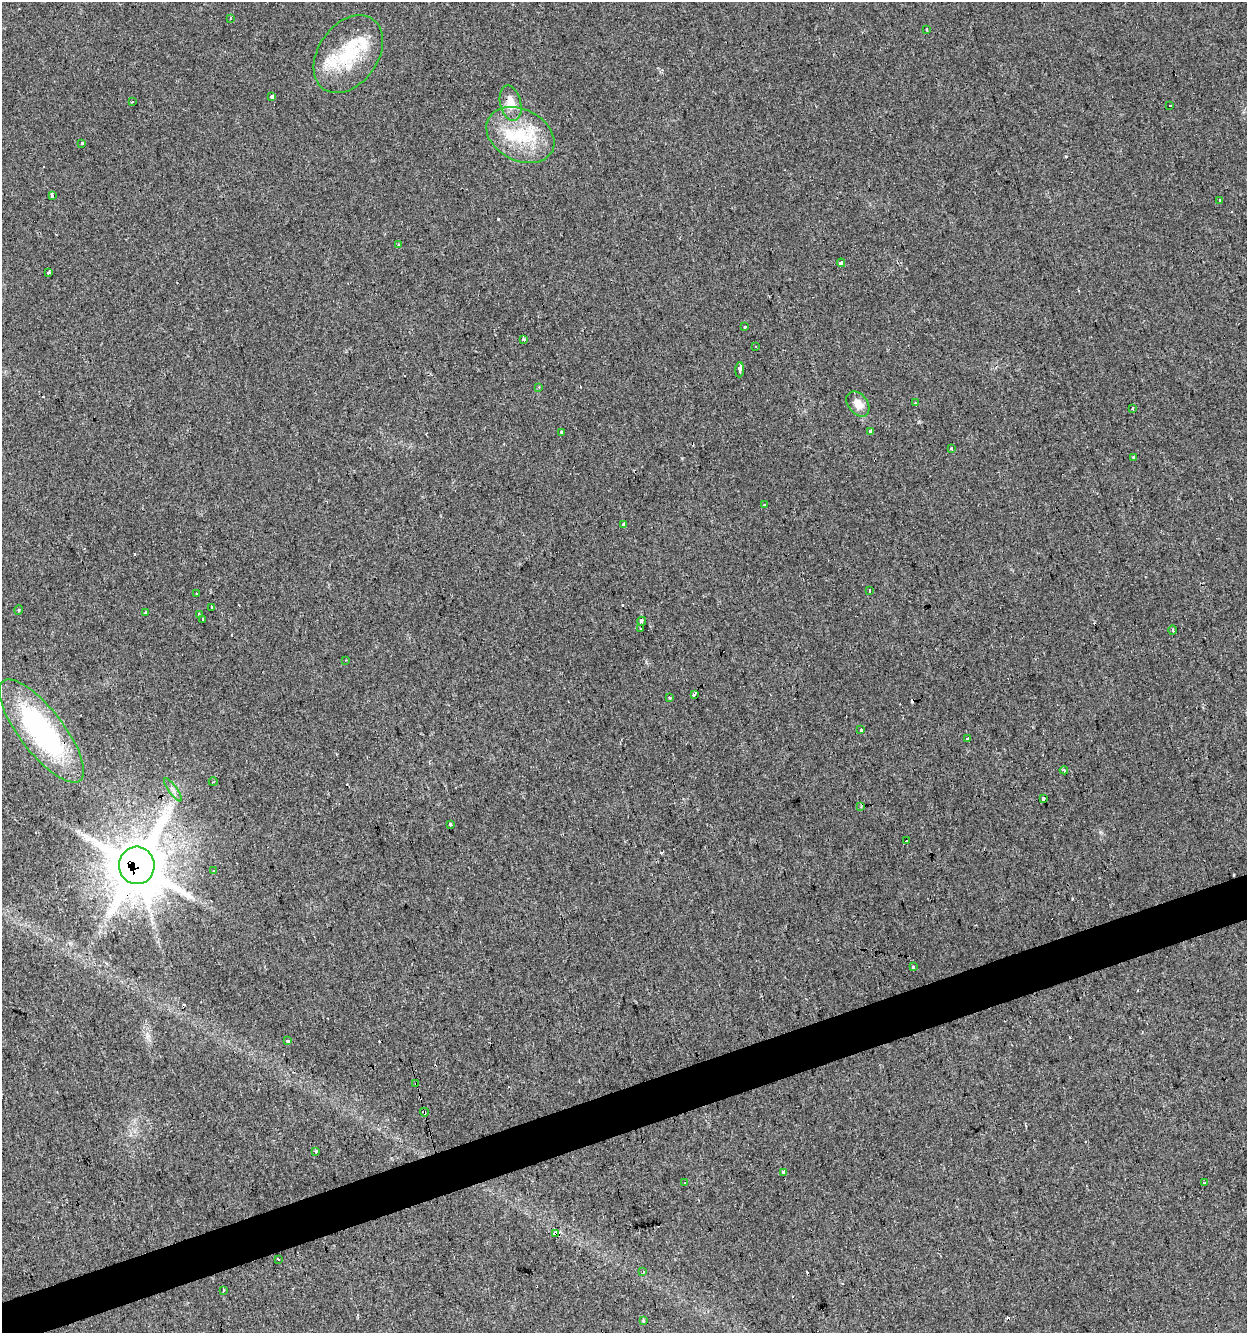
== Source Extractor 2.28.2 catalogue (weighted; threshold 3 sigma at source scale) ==
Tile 7 of 4 x 4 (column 3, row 2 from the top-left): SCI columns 2599-3843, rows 2665-3995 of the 5146 x 5327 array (HDU 1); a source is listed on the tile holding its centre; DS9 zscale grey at full resolution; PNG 1249 x 1335 px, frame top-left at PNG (2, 2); each listed source drawn as its Kron ellipse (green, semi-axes under 4 px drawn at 4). Shown black and unused: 3% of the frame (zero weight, under 2 of 3 exposures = <1% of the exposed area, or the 3 px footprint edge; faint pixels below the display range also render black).
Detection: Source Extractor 2.28.2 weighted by HDU 2 'WHT'; one run over the whole footprint, this tile lists its part. Background 0.029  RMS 0.0059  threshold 0.0263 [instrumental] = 3 sigma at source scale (4.5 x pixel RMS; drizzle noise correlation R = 1.50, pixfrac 1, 0.0396/0.0396 arcsec/px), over >= 5 px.
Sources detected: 94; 24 cosmic-ray / hot-pixel residue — neither listed nor drawn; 4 inside a brighter listed object's ellipse — not listed separately; the other 66 listed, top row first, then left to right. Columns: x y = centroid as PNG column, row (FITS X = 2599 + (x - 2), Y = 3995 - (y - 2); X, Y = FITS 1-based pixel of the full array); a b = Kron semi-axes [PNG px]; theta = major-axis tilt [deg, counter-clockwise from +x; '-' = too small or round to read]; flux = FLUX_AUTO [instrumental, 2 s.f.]
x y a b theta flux
231 18 3 2 - 0.54
927 30 3 2 - 0.88
348 54 43 29 55 35
272 97 4 3 - 23
132 102 3 2 - 0.66
511 103 18 10 -76 9
1170 106 3 3 - 4
520 135 36 25 -27 32
82 143 3 3 - 0.93
52 196 4 3 - 4
1219 200 3 3 - 1.1
399 245 3 3 - 1.2
841 263 4 3 - 3.4
49 272 3 2 - 0.62
745 327 3 3 - 2.5
524 339 4 4 - 1.3
755 346 3 2 - 0.98
740 370 7 3 87 9.3
539 387 3 3 - 0.64
915 403 3 3 - 4
858 404 14 9 -52 6.4
1133 409 3 3 - 2.1
562 432 3 3 - 3.8
871 432 4 3 - 30
952 448 3 3 - 2.3
1134 457 3 3 - 2.9
764 504 3 2 - 0.74
623 524 3 3 - 3.1
870 590 3 3 - 3.5
196 594 3 3 - 1.5
212 607 3 2 - 1
19 610 5 3 - 0.66
145 612 3 3 - 0.72
199 615 3 3 - 2.1
202 619 4 3 - 4.2
642 621 4 3 - 4.1
641 629 3 2 - 0.64
1173 630 5 3 - 0.6
346 660 2 2 - 0.41
694 695 3 3 - 1.6
670 698 3 3 - 2.5
861 730 3 3 - 2.8
42 731 63 22 -52 110
967 739 3 3 - 2.1
1064 770 4 3 - 0.96
213 782 4 2 - 0.4
173 790 14 4 -54 2.1
1043 799 4 3 - 6.4
861 807 3 3 - 0.64
450 824 3 3 - 9.7
907 841 3 3 - 2.3
137 865 19 17 -85 2900
213 870 3 3 - 1.1
913 967 3 3 - 2.6
288 1041 4 3 - 2.8
416 1084 4 3 - 1.2
424 1112 4 3 - 2.9
316 1151 3 3 - 2.8
784 1172 4 3 - 6.7
685 1182 3 2 - 1.1
1204 1183 3 3 - 1.6
556 1233 4 3 - 14
278 1259 3 3 - 0.37
643 1272 3 3 - 0.87
223 1290 3 2 - 0.73
644 1321 3 3 - 4.2
Overlapping masked pixels (flux is a lower limit): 5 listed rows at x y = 42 731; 137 865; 416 1084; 424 1112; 556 1233
Unlisted compact peaks at least as high as the median listed source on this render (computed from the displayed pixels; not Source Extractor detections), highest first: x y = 1066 156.